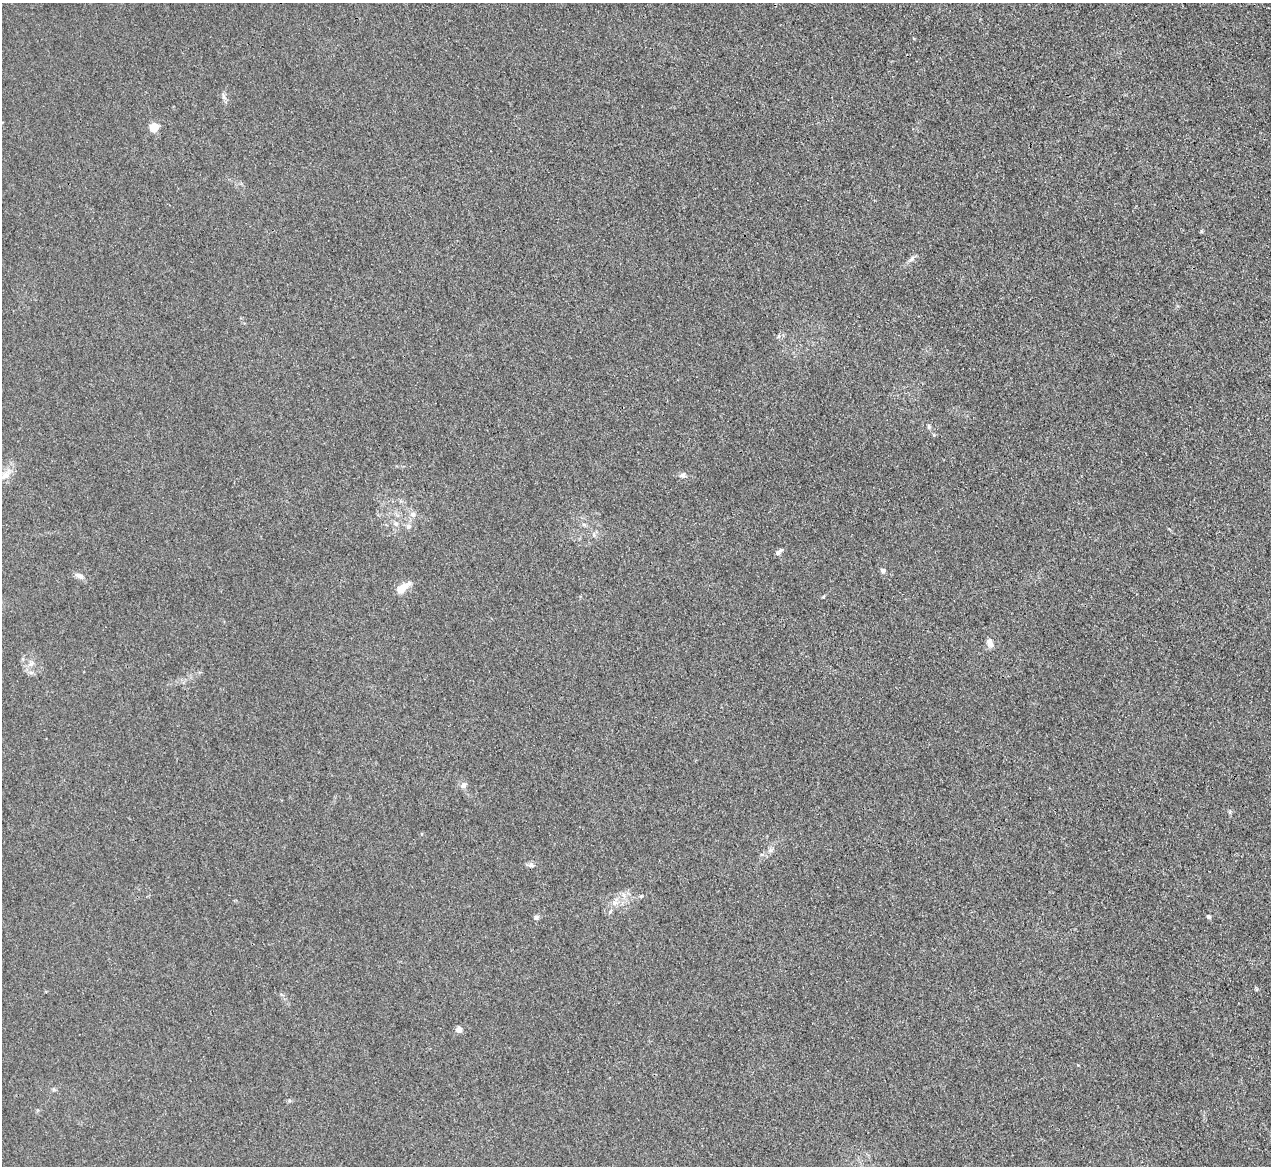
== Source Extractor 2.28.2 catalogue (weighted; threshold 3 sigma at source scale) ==
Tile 10 of 4 x 4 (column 2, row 3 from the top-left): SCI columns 1270-2538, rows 1306-2469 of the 5075 x 5060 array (HDU 1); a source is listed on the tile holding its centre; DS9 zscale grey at full resolution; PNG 1273 x 1168 px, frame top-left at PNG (2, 3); no overlay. Shown black and unused: <1% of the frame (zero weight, under 3 of 4 exposures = <1% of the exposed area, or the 3 px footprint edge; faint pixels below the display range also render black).
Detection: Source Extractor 2.28.2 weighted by HDU 2 'WHT'; one run over the whole footprint, this tile lists its part. Background 0.0195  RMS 0.0047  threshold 0.021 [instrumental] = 3 sigma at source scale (4.5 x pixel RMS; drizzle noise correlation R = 1.50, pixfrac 1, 0.05/0.05 arcsec/px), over >= 5 px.
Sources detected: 26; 1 inside a brighter listed object's ellipse — not listed separately; the other 25 listed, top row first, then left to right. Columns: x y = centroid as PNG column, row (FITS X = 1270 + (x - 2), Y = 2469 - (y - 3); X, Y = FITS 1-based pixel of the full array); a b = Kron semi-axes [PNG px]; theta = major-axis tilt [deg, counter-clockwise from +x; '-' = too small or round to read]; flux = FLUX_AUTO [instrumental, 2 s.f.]
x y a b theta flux
224 96 10 5 -73 1.5
154 127 5 5 - 25
911 259 13 5 43 1.8
929 427 7 5 -83 0.86
6 475 21 10 48 5
682 475 9 6 -9 1.6
412 514 8 8 - 2.3
396 524 7 7 - 1.7
584 525 7 4 -20 0.83
408 526 7 7 - 1.7
594 535 8 4 -89 0.91
779 552 13 5 47 1.2
883 571 6 6 - 1.4
80 576 11 6 -23 2.5
402 588 17 8 39 6.4
823 597 5 3 - 0.46
990 642 11 6 -69 3.1
31 664 7 4 19 1.2
464 785 9 7 52 1.9
771 850 8 4 53 1.3
531 865 8 7 - 1.6
615 902 12 7 58 3.2
536 917 7 6 - 1.3
1209 917 5 4 - 0.94
458 1030 6 6 - 2.7
Unlisted compact peaks at least as high as the median listed source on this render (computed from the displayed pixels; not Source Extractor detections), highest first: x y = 1201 231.